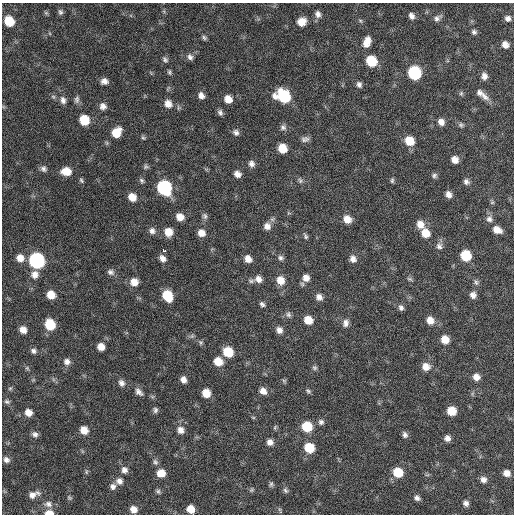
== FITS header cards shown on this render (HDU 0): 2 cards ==
NAXIS1  =                  512 / Axis length
NAXIS2  =                  512 / Axis length

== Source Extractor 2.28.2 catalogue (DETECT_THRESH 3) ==
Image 512 x 512 px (HDU 0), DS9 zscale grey, 1 PNG px = 1 image px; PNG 516 x 516 px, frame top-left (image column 1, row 512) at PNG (2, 3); no overlay
Background 64.9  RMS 8.7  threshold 26.2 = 3 sigma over >= 5 px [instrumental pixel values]
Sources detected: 155; all 155 listed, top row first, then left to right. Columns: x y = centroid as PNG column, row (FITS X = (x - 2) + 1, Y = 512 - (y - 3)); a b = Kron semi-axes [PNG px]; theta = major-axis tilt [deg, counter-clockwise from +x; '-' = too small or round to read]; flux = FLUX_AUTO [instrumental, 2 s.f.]
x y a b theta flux
60 12 7 6 - 1400
318 14 9 7 -72 2800
411 16 7 6 - 2500
437 18 10 7 38 2200
508 18 6 6 - 2100
9 21 8 7 - 14000
301 22 8 8 - 7000
474 32 6 5 - 1500
204 38 7 5 -50 1200
367 42 13 7 70 5800
505 45 6 5 - 3600
190 57 8 6 -60 2100
165 60 8 6 -47 1500
371 61 8 7 - 21000
169 72 6 5 - 1000
414 73 8 8 - 61000
484 76 7 6 - 2900
104 81 8 6 0 2900
359 84 8 6 -63 2000
461 93 6 5 - 1000
480 93 10 7 -40 2600
201 96 8 6 -67 2900
283 96 11 9 -26 40000
485 96 14 8 -45 3600
77 99 10 7 90 1800
228 99 8 7 - 5900
63 100 9 7 -75 2600
168 104 10 9 - 4500
103 106 8 7 - 2900
220 112 7 6 - 1700
84 120 8 7 - 16000
441 122 8 7 - 3500
461 125 8 6 -24 1300
283 127 9 8 - 1900
116 132 10 8 55 10000
236 132 8 7 - 2000
143 138 6 5 - 900
305 139 11 7 7 2200
409 141 9 8 - 11000
282 148 7 7 - 11000
455 160 7 6 - 4100
251 164 8 7 - 2400
146 167 6 6 - 1200
43 169 8 7 - 1900
66 171 9 7 -2 7900
237 174 7 6 - 3600
434 175 7 6 - 1400
81 180 7 5 -58 970
142 180 7 5 -51 1200
392 180 7 4 89 1100
300 181 8 5 -63 1400
466 182 8 7 - 2000
164 188 9 8 - 79000
448 194 7 6 - 3100
132 197 8 7 - 6500
492 202 5 5 - 840
205 216 8 7 - 1700
180 217 8 7 - 5200
347 219 8 7 - 6000
489 219 9 9 - 2600
420 224 9 8 - 5500
267 226 9 9 - 4000
497 230 9 6 -24 5100
152 231 8 7 - 2500
168 232 8 8 - 7200
201 233 8 8 - 4900
425 233 9 8 - 8100
305 236 8 5 -68 1200
439 246 9 8 - 2500
164 251 5 3 - 28000
466 255 8 7 - 21000
20 258 8 8 - 5300
162 258 8 6 -46 3300
281 258 8 7 - 1700
248 259 8 7 - 4400
353 259 8 7 - 3000
37 261 9 8 - 130000
111 272 8 7 - 2000
35 275 10 9 - 4100
306 278 9 8 - 4300
258 279 10 9 - 4200
410 279 8 5 -26 1000
280 280 10 9 - 6800
134 282 8 7 - 5700
476 282 9 5 -70 1500
51 295 7 7 - 8200
473 295 7 7 - 2800
167 296 9 7 -63 17000
319 297 8 7 - 3000
262 304 6 5 - 1600
401 308 7 6 - 1900
288 314 9 7 -78 1700
308 320 8 7 - 7900
430 320 9 8 - 5400
346 323 9 7 80 2800
50 325 8 7 - 19000
23 330 7 6 - 4400
279 330 8 7 - 3000
445 339 8 7 - 7300
201 342 7 6 - 1100
101 347 7 6 - 5000
33 351 7 6 - 1800
228 352 8 7 - 16000
218 361 9 8 - 8500
67 362 8 8 - 2800
426 367 10 9 - 4900
27 368 6 4 -46 820
314 368 6 6 - 1200
476 377 7 7 - 3700
183 380 7 6 - 3300
284 381 6 6 - 900
121 383 8 7 - 2500
10 388 6 4 1 800
263 391 8 7 - 3900
308 391 8 5 -30 1100
139 392 11 7 -42 2700
206 393 7 6 - 8200
7 402 8 6 -10 1300
155 410 7 6 - 1500
451 411 7 7 - 10000
28 412 7 7 - 4800
253 417 6 4 -19 650
321 422 7 7 - 1700
307 426 8 8 - 18000
275 427 7 4 55 820
84 430 8 7 - 5900
181 430 9 7 -70 3700
35 434 8 6 -13 2100
405 435 7 6 - 1900
447 438 6 6 - 2700
270 442 7 6 - 3300
309 448 8 8 - 15000
6 460 7 7 - 2400
155 462 9 6 -61 1800
124 470 9 8 - 2600
86 472 6 4 -90 820
398 472 8 7 - 15000
161 473 8 7 - 7100
507 473 7 6 - 3900
483 479 7 7 - 2600
119 481 9 8 - 2900
271 484 8 5 80 1200
113 486 7 7 - 2400
252 490 7 5 45 960
285 490 7 6 - 1300
158 491 7 5 -75 1300
32 495 10 9 - 4000
69 498 7 5 -44 980
417 498 7 5 -40 2000
466 503 6 6 - 2100
48 504 11 9 -3 3300
134 509 7 7 - 4400
190 509 7 6 - 6700
280 510 8 3 -77 800
49 513 8 4 0 6500
At the frame edge (FLAGS 8, measured only in part): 1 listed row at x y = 49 513